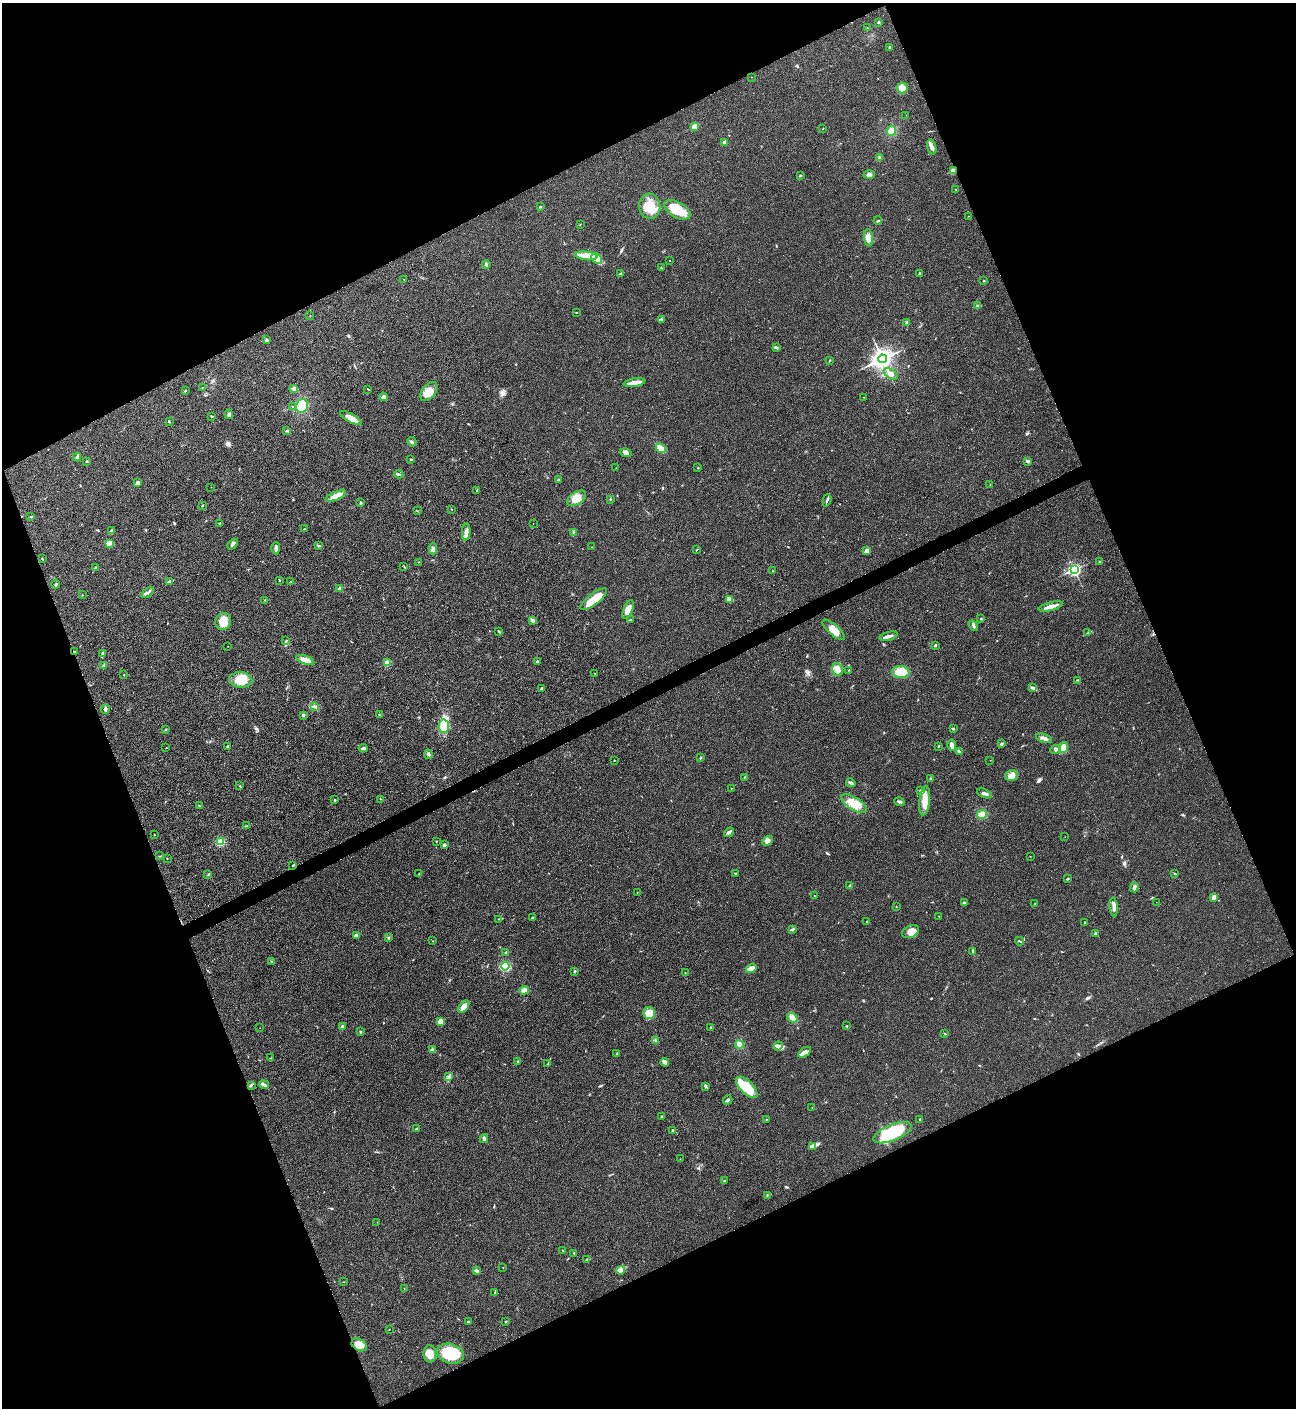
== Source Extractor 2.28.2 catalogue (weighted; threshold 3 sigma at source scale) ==
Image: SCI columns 296-5469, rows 5-5625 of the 5625 x 5637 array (HDU 1 of 3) = the unmasked area's bounding box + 8 px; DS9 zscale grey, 4 x 4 block average (1 PNG px = mean of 4 x 4 image px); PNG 1298 x 1410 px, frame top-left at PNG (2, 3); each listed source drawn as its Kron ellipse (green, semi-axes under 4 px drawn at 4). Shown black and unused: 44% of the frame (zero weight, under 3 of 4 exposures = <1% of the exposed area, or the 3 px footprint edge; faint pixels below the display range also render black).
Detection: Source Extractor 2.28.2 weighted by HDU 2 'WHT'. Background 0.0192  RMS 0.0056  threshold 0.0252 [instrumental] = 3 sigma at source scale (4.5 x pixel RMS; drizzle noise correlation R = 1.50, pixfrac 1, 0.05/0.05 arcsec/px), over >= 5 px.
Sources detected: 300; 3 inside a brighter object's white glare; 2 cosmic-ray / hot-pixel residue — neither listed nor drawn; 8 coinciding with a brighter row at this scale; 9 inside a brighter listed object's ellipse — not listed separately; the other 278 listed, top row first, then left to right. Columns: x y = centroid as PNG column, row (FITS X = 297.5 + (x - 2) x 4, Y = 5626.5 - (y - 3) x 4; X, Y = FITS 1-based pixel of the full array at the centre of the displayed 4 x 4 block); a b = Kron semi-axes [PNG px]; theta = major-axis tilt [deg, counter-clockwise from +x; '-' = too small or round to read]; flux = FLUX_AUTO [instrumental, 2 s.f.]
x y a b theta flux
878 22 3 2 - 3.4
867 28 2 2 - 1.2
890 47 2 2 - 1.7
751 77 2 2 - 1.5
902 88 5 5 - 15
906 115 2 2 - 0.54
695 126 2 2 - 61
823 129 3 2 - 1.1
892 131 5 4 - 31
724 142 3 3 - 5.6
932 147 8 4 -75 12
880 157 2 2 - 5.4
953 170 2 2 - 31
800 175 2 2 - 2.7
869 175 5 3 - 8.8
956 189 2 2 - 1.3
650 206 13 10 -84 58
540 207 2 2 - 10
677 210 14 7 -29 81
968 216 2 2 - 0.77
878 221 4 2 - 3.4
580 224 2 2 - 0.93
868 238 9 4 -84 21
586 256 11 3 -6 24
597 258 6 4 -44 17
670 261 2 2 - 1.5
486 264 4 2 - 4.8
661 268 2 2 - 2.3
920 273 2 2 - 7.7
621 274 4 2 - 3.7
404 279 2 2 - 0.97
984 281 2 2 - 1.5
978 305 3 2 - 4
577 312 2 2 - 1.4
310 316 2 2 - 1.1
661 319 3 2 - 2.5
907 322 3 2 - 5.8
267 340 3 3 - 4.8
776 347 3 2 - 3.1
882 359 4 4 - 2000
829 361 3 2 - 1.6
891 374 8 4 -33 19
635 382 11 3 10 29
202 387 2 2 - 0.74
293 389 4 3 - 6.7
368 389 2 2 - 1.6
185 391 2 2 - 2.1
429 392 11 6 54 45
383 397 4 4 - 7.5
864 397 2 2 - 1.2
293 406 2 2 - 1.6
302 406 7 6 - 52
229 414 5 3 - 7.4
211 416 3 2 - 2.6
351 418 12 4 -29 32
169 422 2 2 - 2.3
287 431 2 2 - 10
412 442 5 2 - 4.7
661 448 5 3 - 24
626 453 6 3 -15 12
77 457 4 3 - 6.2
411 460 2 2 - 2.2
87 461 3 2 - 2.6
1027 461 2 2 - 3
616 468 2 2 - 0.77
698 468 2 2 - 3.7
399 474 4 2 - 4.6
558 480 2 2 - 3
138 483 2 2 - 36
990 485 2 2 - 1.2
211 487 2 2 - 0.88
477 491 3 2 - 3.5
336 496 11 4 21 24
576 498 10 6 34 39
610 499 2 2 - 1.6
827 500 6 2 72 4.5
360 503 3 2 - 4
202 506 2 2 - 1.9
452 509 2 2 - 0.96
417 511 2 2 - 1
30 516 3 2 - 2.7
220 523 2 2 - 2
533 524 2 2 - 0.54
304 529 2 2 - 1.6
111 530 3 2 - 1.2
466 532 8 4 87 14
573 532 2 2 - 1.8
109 543 4 3 - 6.9
233 544 6 2 49 6.1
318 545 3 2 - 3.8
592 547 2 2 - 0.66
276 548 6 2 88 12
433 549 6 3 -85 9.2
697 550 2 2 - 1.2
867 550 2 2 - 34
42 559 2 2 - 1.9
418 562 2 2 - 1.4
1099 562 2 2 - 4.6
404 566 3 2 - 1.4
96 568 3 2 - 2.5
1074 570 3 2 - 630
773 571 2 2 - 1.3
279 580 2 2 - 2.2
169 581 4 2 - 4.5
291 581 2 2 - 0.86
56 584 4 2 - 3.3
340 589 2 2 - 42
147 593 7 2 35 7.2
82 595 2 2 - 1.4
594 599 16 5 37 84
730 599 4 3 - 6.1
265 600 2 2 - 1.4
1051 606 12 3 15 21
628 609 10 4 67 23
981 619 2 2 - 2.6
532 620 4 3 - 6.7
630 620 2 2 - 10
223 621 8 8 - 48
973 626 6 3 -56 6
834 630 14 5 -41 33
499 631 2 2 - 2.3
1088 633 2 2 - 0.92
889 636 9 3 16 15
286 641 3 2 - 2.4
935 645 2 2 - 11
228 646 2 2 - 0.66
75 652 3 2 - 2.7
102 654 3 2 - 3.4
305 660 9 3 -18 30
537 661 3 2 - 4.5
387 663 2 2 - 82
104 665 2 2 - 1.5
837 669 6 5 - 17
849 670 2 2 - 1.2
901 672 8 6 -2 57
595 673 2 2 - 1.1
124 675 2 2 - 2.1
241 680 11 8 -4 65
1077 680 2 2 - 1.7
542 688 4 2 - 3.5
1033 688 3 2 - 2.8
314 706 3 2 - 2.6
105 709 5 3 - 6.6
303 715 3 3 - 4.1
380 715 2 2 - 1.6
444 726 7 5 87 57
953 729 2 2 - 2.7
165 730 2 2 - 2.1
1044 738 8 3 -17 13
1001 744 2 2 - 14
952 745 6 3 -80 13
228 746 2 2 - 2.5
938 746 2 2 - 1.5
1063 747 6 4 72 23
166 748 2 2 - 1.7
363 748 4 3 - 6.6
1056 749 5 3 - 7.3
959 751 2 2 - 1.4
428 754 4 3 - 5.4
700 758 2 2 - 2.6
614 760 2 2 - 1.2
990 760 2 2 - 0.56
1011 776 6 5 - 22
744 777 2 2 - 1.1
930 778 2 2 - 3.3
851 783 5 3 - 6.1
240 786 2 2 - 1.2
731 788 2 2 - 1
921 791 3 3 - 5.2
984 793 7 2 -23 8.9
380 799 2 2 - 0.92
335 800 2 2 - 2.6
899 801 5 2 - 5.6
925 801 15 5 83 37
854 803 15 6 -32 42
200 806 4 2 - 2.7
982 814 5 4 - 18
247 826 4 2 - 3.4
729 832 5 2 - 11
154 835 2 2 - 0.99
1065 837 2 2 - 0.67
436 841 2 2 - 1.7
767 841 6 4 45 13
220 842 4 4 - 44
444 845 3 2 - 9.7
159 856 2 2 - 1.5
1030 856 2 2 - 0.81
167 859 2 2 - 0.97
293 865 3 2 - 2.1
736 873 3 2 - 2.4
1174 873 3 2 - 2.4
208 874 2 2 - 1.2
419 874 3 2 - 2.2
1068 879 3 2 - 3.5
849 886 2 2 - 4
1134 887 5 2 - 5.7
637 892 2 2 - 1.2
814 895 2 2 - 0.96
1214 898 2 2 - 18
1156 902 2 2 - 0.51
964 903 3 2 - 2.9
1035 904 2 2 - 1.2
896 906 2 2 - 1.2
1114 907 9 3 -83 14
939 916 2 2 - 1
532 918 2 2 - 3.5
498 919 2 2 - 1.3
867 921 2 2 - 2.5
1085 923 3 2 - 2.9
793 929 2 2 - 1.6
910 932 9 6 28 24
1096 934 2 2 - 19
356 936 3 3 - 14
389 937 2 2 - 1.2
433 941 2 2 - 1
1020 941 4 2 - 2.5
973 951 3 2 - 2.4
505 953 3 2 - 2.4
272 961 3 2 - 3
505 966 4 4 - 67
751 968 5 3 - 24
575 971 3 2 - 2.9
685 972 2 2 - 0.96
524 990 5 3 - 15
464 1007 7 3 52 32
649 1013 6 6 - 33
792 1018 6 3 -38 12
440 1021 4 3 - 20
847 1025 2 2 - 1.7
342 1027 4 2 - 7.9
711 1027 2 2 - 2.3
260 1028 2 2 - 0.74
360 1032 3 2 - 3.3
945 1034 2 2 - 2.6
655 1040 2 2 - 2.4
739 1044 4 4 - 18
778 1046 5 3 - 6.7
432 1050 4 2 - 4.8
805 1052 7 4 32 13
617 1053 2 2 - 1.4
271 1058 2 2 - 1
518 1062 3 2 - 3.4
665 1062 4 3 - 14
547 1064 2 2 - 1.7
449 1077 4 3 - 5.7
251 1085 4 2 - 5.8
264 1085 5 3 - 7.5
705 1086 3 2 - 4.3
747 1087 13 6 -45 110
728 1100 5 2 - 6.2
812 1107 2 2 - 0.89
662 1116 2 2 - 9.1
766 1119 2 2 - 1.8
920 1119 2 2 - 2.2
416 1129 2 2 - 3.7
672 1130 3 2 - 2.4
892 1133 20 8 23 200
484 1139 4 2 - 5.4
813 1146 4 3 - 6.4
680 1159 2 2 - 0.66
724 1181 2 2 - 3.5
767 1195 3 2 - 2.3
377 1222 2 2 - 0.98
562 1250 2 2 - 3.1
574 1253 2 2 - 3.2
586 1260 3 2 - 2.6
503 1267 2 2 - 0.85
477 1270 4 3 - 8.6
621 1270 4 3 - 9.1
344 1282 2 2 - 1.2
404 1288 2 2 - 0.84
495 1293 4 2 - 2.5
506 1321 3 2 - 1.9
468 1322 3 2 - 2.8
389 1329 2 2 - 1.1
359 1345 8 5 -32 33
430 1354 8 6 -87 36
450 1354 14 9 -15 160
Overlapping masked pixels (flux is a lower limit): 2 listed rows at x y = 953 170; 75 652
Diffuse or blended objects may show on this block-average render without a row.